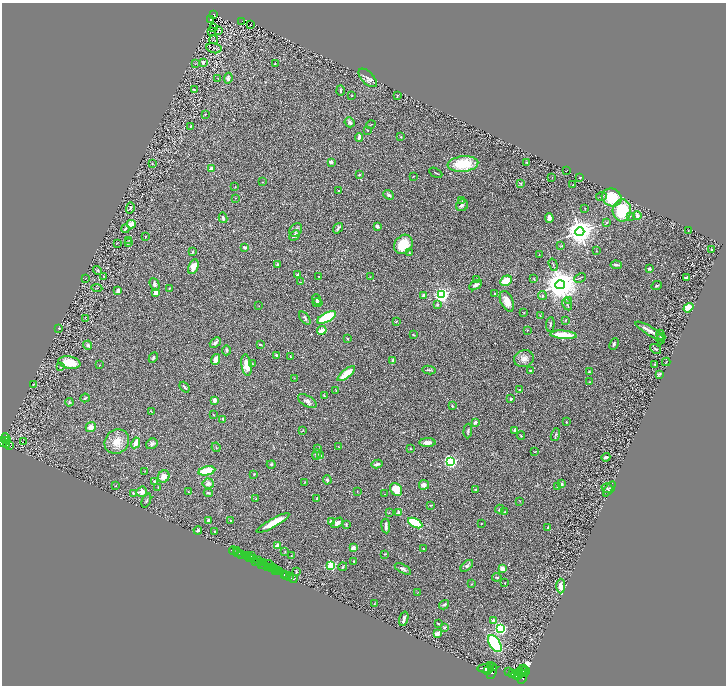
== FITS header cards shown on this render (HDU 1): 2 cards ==
NAXIS1  =                 1448
NAXIS2  =                 1367

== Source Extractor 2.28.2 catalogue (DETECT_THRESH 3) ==
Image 1448 x 1367 px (HDU 1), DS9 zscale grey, zoomed out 1/2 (1 PNG px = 2 x 2 image px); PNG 728 x 688 px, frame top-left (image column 1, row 1366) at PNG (2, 3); each listed source drawn as its Kron ellipse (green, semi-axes under 4 px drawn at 4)
Background 0.505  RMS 0.029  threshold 0.0884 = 3 sigma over >= 5 px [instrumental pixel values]
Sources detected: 349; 41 cannot appear on this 1/2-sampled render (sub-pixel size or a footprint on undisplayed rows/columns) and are neither listed nor drawn; the other 308 listed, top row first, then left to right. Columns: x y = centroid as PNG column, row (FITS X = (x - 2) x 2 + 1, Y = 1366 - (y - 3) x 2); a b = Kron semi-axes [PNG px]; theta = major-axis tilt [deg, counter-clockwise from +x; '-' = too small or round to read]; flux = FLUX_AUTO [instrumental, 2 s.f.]
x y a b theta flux
213 14 3 2 - 38
211 19 3 2 - 2.4
242 21 2 2 - 2.5
250 24 2 1 - 2.6
214 27 3 1 - 1.1
212 31 2 1 - 1.6
218 31 2 2 - 68
214 40 4 2 - 2.8
214 48 7 5 -13 10
203 62 4 3 - 27
275 63 2 2 - 3.6
195 64 2 1 - 1.5
218 78 3 2 - 2.6
228 78 5 4 - 15
368 78 11 6 -46 24
194 90 3 2 - 3.2
340 91 5 2 - 6
352 96 2 2 - 3.3
397 96 3 2 - 3.6
205 114 3 2 - 4.5
349 122 5 4 - 13
371 124 5 1 - 2.2
190 127 4 2 - 6.2
368 130 2 2 - 8.2
359 137 4 2 - 24
401 137 2 2 - 12
331 162 3 2 - 29
527 162 4 2 - 3.7
152 164 3 2 - 3.5
463 164 15 7 6 220
212 168 3 3 - 22
567 170 2 1 - 1.9
436 173 7 1 -26 3.9
359 175 3 2 - 5.3
413 176 3 1 - 1.8
552 177 2 1 - 1.5
580 178 2 2 - 3.9
263 182 2 2 - 8.9
521 183 3 2 - 4.5
573 185 2 2 - 5
235 187 2 2 - 2.9
339 191 2 2 - 5.6
389 195 5 4 - 12
601 197 5 3 - 8.2
612 197 10 8 -26 210
235 198 2 2 - 2
462 201 3 3 - 3.3
462 205 6 5 - 14
130 208 6 2 73 6.3
585 208 2 2 - 2.3
622 210 11 9 86 250
637 215 4 3 - 23
630 216 3 3 - 4.2
223 218 5 3 - 12
549 218 5 3 - 33
607 222 3 3 - 4.6
131 224 4 3 - 54
377 226 3 2 - 20
338 228 5 2 - 11
125 229 4 2 - 7.8
296 230 7 5 50 17
688 231 2 1 - 2
580 232 4 4 - 8900
294 235 6 3 44 26
145 236 2 2 - 2.7
129 240 2 2 - 2
117 243 3 2 - 4
128 243 2 2 - 3.8
403 244 10 8 53 120
561 246 3 2 - 2.7
245 247 3 3 - 15
711 250 4 3 - 5.9
596 251 3 2 - 2
193 252 3 2 - 5.3
410 253 4 3 - 4.5
539 255 2 1 - 1.6
278 265 4 3 - 10
553 265 6 2 -74 5.1
616 265 5 2 - 12
193 267 8 5 67 60
649 269 3 3 - 12
98 270 5 3 - 7.4
297 275 3 2 - 7.9
104 276 2 2 - 2.8
319 276 2 2 - 2.1
370 277 2 2 - 1.8
580 278 6 2 26 5.4
686 278 3 2 - 14
85 279 2 1 - 1.3
477 279 3 2 - 2.5
534 279 4 2 - 3.8
506 281 6 4 29 100
300 282 3 2 - 2.5
154 284 7 4 -68 15
476 285 7 3 32 23
560 285 5 4 - 15000
657 286 5 2 - 6.8
97 288 5 2 - 3
169 288 2 2 - 3.5
118 291 4 3 - 14
155 293 4 3 - 33
495 294 4 3 - 5.2
423 295 3 3 - 8
442 295 3 3 - 2400
542 296 4 3 - 7
317 300 5 4 - 8.7
569 300 3 2 - 3.2
507 301 11 6 -65 55
317 303 5 3 - 7.9
567 304 6 3 -64 6.2
438 305 4 3 - 5.1
258 306 2 1 - 1.6
688 308 5 4 - 76
524 313 3 2 - 2.8
540 316 3 2 - 3.7
327 317 10 4 27 270
85 318 3 2 - 2.6
305 318 7 4 -52 12
566 320 3 2 - 3.2
396 321 4 2 - 3.9
550 324 7 3 84 8.8
59 328 2 2 - 5.2
322 330 5 3 - 51
527 330 2 1 - 2.2
649 331 16 3 -30 34
413 335 3 1 - 4.5
563 335 13 4 -5 180
661 335 6 3 -66 7
347 338 3 2 - 4.8
661 339 6 3 89 8.3
215 343 6 3 40 16
614 344 6 3 64 11
88 345 5 4 - 9.5
260 345 3 2 - 4.6
655 349 6 2 -36 6.1
226 350 5 3 - 9.3
277 355 3 2 - 9.1
290 357 3 2 - 4.6
153 358 5 3 - 8.9
216 359 5 4 - 27
524 359 10 8 19 39
393 360 3 3 - 15
69 362 11 6 -10 140
666 362 4 1 - 2.9
252 364 4 2 - 4.9
655 364 2 2 - 2
99 365 2 1 - 3.4
246 365 11 5 -81 72
60 367 3 2 - 3.5
429 370 6 2 -11 7.4
530 371 2 2 - 3.2
589 372 4 3 - 6.6
346 374 11 3 39 120
660 374 4 2 - 5.7
294 378 3 2 - 2
590 382 4 2 - 2.8
33 384 3 2 - 3.9
184 387 6 2 -52 7.7
519 390 3 2 - 4.9
336 391 2 2 - 2.2
324 396 3 3 - 5.6
85 398 4 2 - 5
511 399 4 3 - 6.2
214 400 3 3 - 36
307 401 10 5 -30 23
69 402 4 3 - 5.2
452 406 3 2 - 5.7
151 411 3 2 - 2.1
213 415 3 2 - 2.5
223 419 3 2 - 6.6
475 422 2 2 - 43
566 422 2 2 - 3
91 427 5 4 - 36
515 430 3 3 - 9.8
302 431 3 2 - 3.3
468 431 7 3 87 9.4
555 435 7 3 73 10
521 436 4 3 - 5.7
6 439 6 3 -68 560
6 441 2 1 - 180
3 442 4 2 - 750
23 442 2 2 - 46
117 442 13 11 48 82
136 443 5 3 - 46
427 443 8 4 1 33
152 444 6 5 - 16
7 445 3 2 - 280
9 446 3 2 - 180
338 446 2 2 - 2.3
216 447 5 2 - 3.8
317 449 3 3 - 3.9
410 449 3 2 - 2.8
535 452 3 2 - 2.7
316 454 5 4 - 12
320 456 3 2 - 11
606 457 5 3 - 14
451 462 4 3 - 1000
271 464 4 4 - 6.6
377 464 5 3 - 19
145 471 2 1 - 2
207 471 8 4 12 140
254 474 3 2 - 4.6
164 476 6 5 - 44
327 480 5 4 - 11
154 482 3 3 - 5.6
305 482 3 2 - 2.8
208 483 5 5 - 24
561 484 3 3 - 12
424 485 5 5 - 27
116 486 2 2 - 1.7
558 487 3 2 - 2.1
158 488 3 2 - 1.9
607 488 5 4 - 8
396 489 7 5 -50 83
609 489 9 3 54 11
475 490 3 2 - 6.4
357 491 2 1 - 1.9
142 492 5 5 - 31
189 492 2 1 - 2
133 493 3 3 - 5.2
208 493 4 4 - 8.4
385 494 2 1 - 1.5
317 498 3 2 - 3
256 499 3 1 - 2
146 501 7 3 66 7.9
520 501 2 2 - 2
431 505 4 3 - 4.7
500 509 4 3 - 6.1
389 512 3 2 - 1.7
398 512 2 2 - 36
505 512 3 2 - 2.9
208 521 4 3 - 12
231 521 3 2 - 3.9
331 522 2 2 - 63
273 523 19 4 29 100
337 523 6 4 36 23
415 523 8 4 -28 280
481 524 2 1 - 2.2
346 525 3 2 - 5.8
386 526 7 3 -84 18
548 528 3 2 - 4.7
198 530 4 4 - 11
215 531 2 2 - 19
278 545 2 2 - 53
353 548 2 2 - 92
423 549 2 2 - 4
236 550 2 1 - 7.4
233 551 4 1 - 52
285 552 3 2 - 2.3
238 553 2 2 - 110
242 554 2 1 - 420
385 554 3 2 - 4
246 556 4 3 - 54
248 556 2 1 - 11
251 556 2 1 - 10
291 556 2 2 - 3.4
250 558 2 1 - 89
254 558 3 1 - 320
259 560 2 1 - 180
255 561 3 1 - 320
354 561 3 2 - 4.3
263 562 3 2 - 290
262 564 4 1 - 110
264 564 2 1 - 180
269 564 5 2 - 190
331 565 3 3 - 630
467 566 7 4 43 12
267 567 2 2 - 320
271 567 2 1 - 170
343 567 4 2 - 4.4
274 568 3 2 - 540
502 568 4 3 - 40
403 569 9 3 -29 14
276 570 2 1 - 99
278 570 2 2 - 400
280 572 4 1 - 39
296 572 4 2 - 4.3
284 574 2 1 - 430
287 575 3 1 - 300
289 577 3 1 - 230
497 577 4 3 - 7.1
293 579 4 2 - 72
504 583 2 1 - 4.4
471 584 3 2 - 3.5
561 586 7 4 89 35
417 593 3 1 - 1.6
374 604 2 2 - 3.1
444 605 5 3 - 9.6
404 619 7 3 74 18
493 621 2 2 - 60
438 623 3 2 - 5
444 628 2 2 - 30
500 629 3 3 - 1100
437 633 4 3 - 34
495 644 9 5 -58 470
490 665 3 2 - 1100
492 667 4 2 - 1200
486 669 8 4 -4 6100
487 671 2 2 - 1100
526 671 4 3 - 750
492 672 8 3 65 3000
508 672 2 1 - 160
520 672 8 2 48 1900
523 672 6 2 47 1100
513 674 3 2 - 1500
515 674 4 3 - 2800
518 676 3 2 - 1300
523 677 7 3 67 1800
At the frame edge (FLAGS 8, measured only in part): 1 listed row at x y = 3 442
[41 sub-pixel or undisplayed-footprint detections neither listed nor drawn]